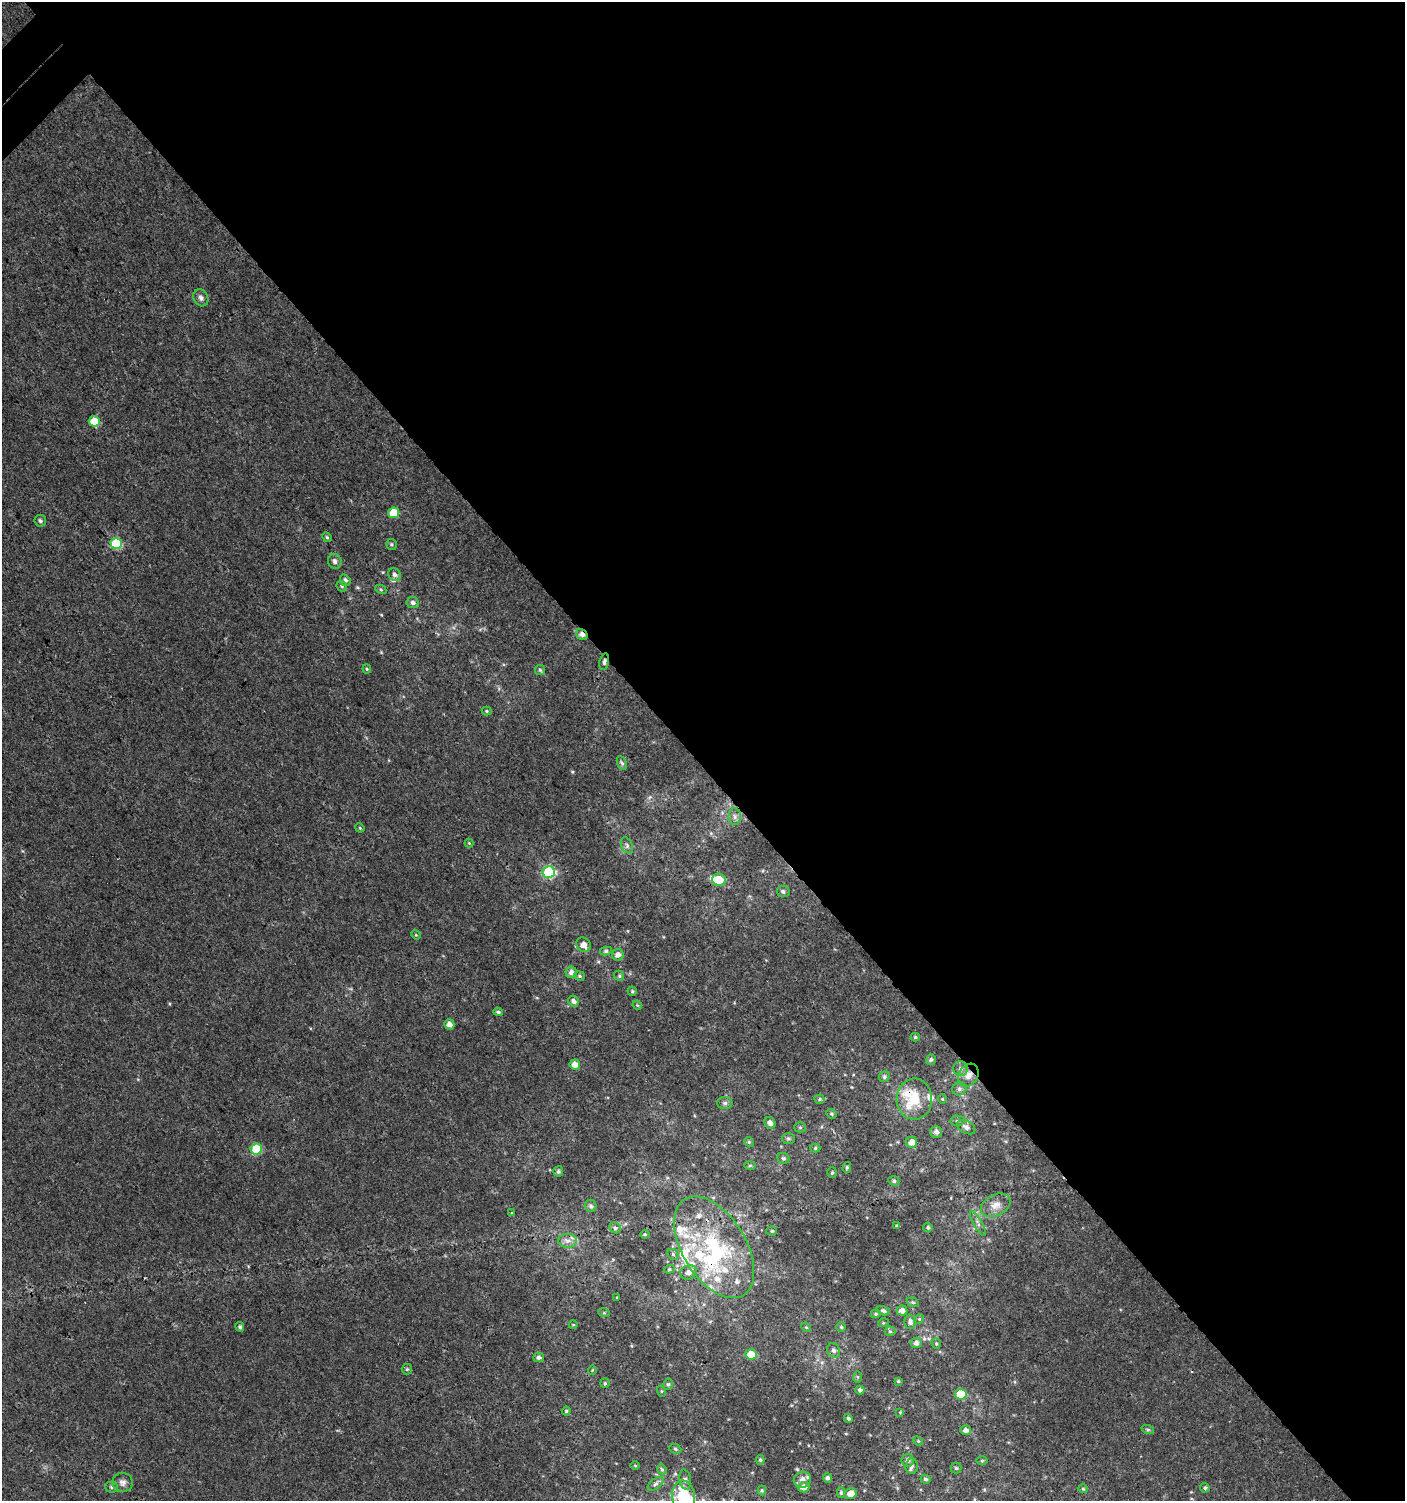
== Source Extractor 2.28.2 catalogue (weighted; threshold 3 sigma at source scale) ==
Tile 8 of 4 x 4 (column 4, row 2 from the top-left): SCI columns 4414-5816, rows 3030-4528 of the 6061 x 6086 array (HDU 1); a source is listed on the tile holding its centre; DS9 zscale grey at full resolution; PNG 1407 x 1503 px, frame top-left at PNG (2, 2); each listed source drawn as its Kron ellipse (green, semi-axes under 4 px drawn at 4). Shown black and unused: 51% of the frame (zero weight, under 3 of 4 exposures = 4% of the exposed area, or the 3 px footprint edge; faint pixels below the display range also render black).
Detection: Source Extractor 2.28.2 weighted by HDU 2 'WHT'; one run over the whole footprint, this tile lists its part. Background 0.00379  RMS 0.0021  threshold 0.00932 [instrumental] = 3 sigma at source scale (4.5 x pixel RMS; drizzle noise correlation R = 1.50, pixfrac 1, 0.0396/0.0396 arcsec/px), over >= 5 px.
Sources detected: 153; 1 inside a brighter object's white glare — neither listed nor drawn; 16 inside a brighter listed object's ellipse — not listed separately; the other 136 listed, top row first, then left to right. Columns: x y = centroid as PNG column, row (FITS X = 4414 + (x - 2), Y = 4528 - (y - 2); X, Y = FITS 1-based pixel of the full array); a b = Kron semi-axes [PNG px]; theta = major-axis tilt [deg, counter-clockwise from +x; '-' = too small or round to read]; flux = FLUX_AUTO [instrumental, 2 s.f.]
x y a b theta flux
201 298 9 7 -63 0.71
94 421 5 5 - 4
393 513 5 5 - 4.8
40 521 6 5 - 0.47
327 537 5 4 - 0.28
116 544 5 5 - 12
391 544 5 5 - 0.33
335 561 7 6 - 0.79
395 574 7 6 - 0.69
345 580 6 5 - 0.52
342 586 6 4 -45 0.29
381 589 6 4 -29 0.3
413 603 6 5 - 0.63
582 634 6 5 - 0.97
604 662 8 4 79 0.54
367 669 4 4 - 0.21
540 670 5 5 - 0.32
486 711 5 4 - 0.25
622 763 7 4 -67 0.39
735 817 8 6 90 0.73
360 828 5 3 - 0.2
469 843 4 4 - 0.2
627 845 8 5 -65 0.58
549 872 6 6 - 21
719 880 7 6 - 4.4
783 892 6 5 - 0.47
416 935 5 4 - 0.19
583 945 8 7 - 1.4
606 951 6 4 9 0.41
618 955 6 5 - 1
571 972 5 5 - 1
579 976 5 4 - 0.28
619 976 5 4 - 0.31
632 991 4 4 - 0.26
573 1001 6 5 - 0.71
637 1005 5 3 - 0.21
498 1012 5 3 - 0.39
449 1024 5 5 - 1.3
915 1037 4 4 - 0.3
931 1060 5 5 - 0.37
575 1065 5 5 - 1.9
960 1069 7 7 - 0.75
968 1075 12 9 59 1.6
884 1077 5 5 - 0.4
959 1089 7 6 - 0.61
820 1099 5 4 - 0.29
914 1099 20 17 89 6.4
942 1099 4 4 - 0.21
725 1103 7 6 - 0.52
831 1114 5 4 - 0.32
958 1121 7 5 -1 0.41
770 1123 6 5 - 0.89
800 1127 5 5 - 0.29
966 1127 10 6 -29 0.88
936 1132 6 6 - 0.82
788 1139 7 5 0 0.39
749 1142 5 4 - 0.25
912 1142 6 5 - 1.5
815 1148 5 4 - 0.29
256 1149 6 5 - 8.2
783 1158 6 5 - 0.38
750 1165 6 4 1 0.27
847 1167 5 4 - 0.36
558 1171 5 5 - 0.48
832 1173 5 5 - 0.32
894 1181 5 4 - 0.43
996 1205 16 10 27 2
591 1206 6 5 - 0.52
512 1213 4 4 - 0.26
978 1223 14 4 -60 0.64
897 1226 3 3 - 0.27
928 1227 5 4 - 0.36
615 1228 6 5 - 0.38
772 1231 5 4 - 0.29
645 1234 4 4 - 0.23
568 1241 9 7 1 1
714 1247 56 31 -59 26
673 1254 6 5 - 0.35
669 1269 5 4 - 0.27
688 1272 8 7 - 1.3
617 1297 4 2 - 0.16
913 1302 6 4 -20 0.31
902 1310 5 5 - 1.1
883 1311 7 4 -16 0.46
604 1313 5 3 - 0.19
876 1314 5 4 - 0.28
919 1319 5 4 - 0.24
910 1322 7 5 -90 0.7
883 1323 5 3 - 0.22
573 1325 4 3 - 0.14
240 1327 5 4 - 0.38
806 1327 5 4 - 0.23
841 1327 5 5 - 0.29
890 1331 5 5 - 0.27
916 1343 5 5 - 0.81
936 1344 5 4 - 0.28
834 1350 7 6 - 0.69
751 1354 6 5 - 3
539 1357 5 5 - 0.58
407 1369 5 5 - 0.3
592 1370 4 3 - 0.16
857 1377 6 4 -89 0.26
898 1381 3 3 - 0.23
605 1383 5 4 - 0.27
668 1384 6 4 75 0.37
860 1390 4 4 - 0.51
661 1391 5 3 - 0.21
961 1394 6 5 - 6.2
566 1411 4 4 - 0.26
900 1412 4 4 - 0.18
848 1418 4 4 - 0.37
966 1430 5 5 - 0.86
1148 1430 6 4 -18 0.3
918 1441 5 4 - 0.22
675 1449 6 4 -23 0.3
760 1460 5 4 - 0.31
908 1460 6 6 - 0.66
982 1461 6 4 1 0.26
635 1466 5 3 - 0.17
912 1466 7 6 - 0.7
956 1468 5 5 - 0.3
662 1469 5 4 - 0.3
828 1478 4 4 - 0.59
925 1479 5 4 - 0.42
685 1480 10 5 -79 0.64
802 1480 9 8 - 1.1
123 1482 10 9 - 0.98
656 1484 9 5 37 0.56
111 1487 6 5 - 0.38
804 1487 5 5 - 1.5
1205 1488 5 4 - 0.37
1083 1489 5 4 - 0.25
762 1490 5 4 - 0.24
841 1493 5 4 - 0.35
851 1494 6 5 - 2.2
684 1497 16 11 -82 11
Overlapping masked pixels (flux is a lower limit): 6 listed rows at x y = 582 634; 604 662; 968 1075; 914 1099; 714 1247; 684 1497
Isophote crosses this tile's border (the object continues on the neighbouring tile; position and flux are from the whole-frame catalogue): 1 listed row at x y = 684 1497